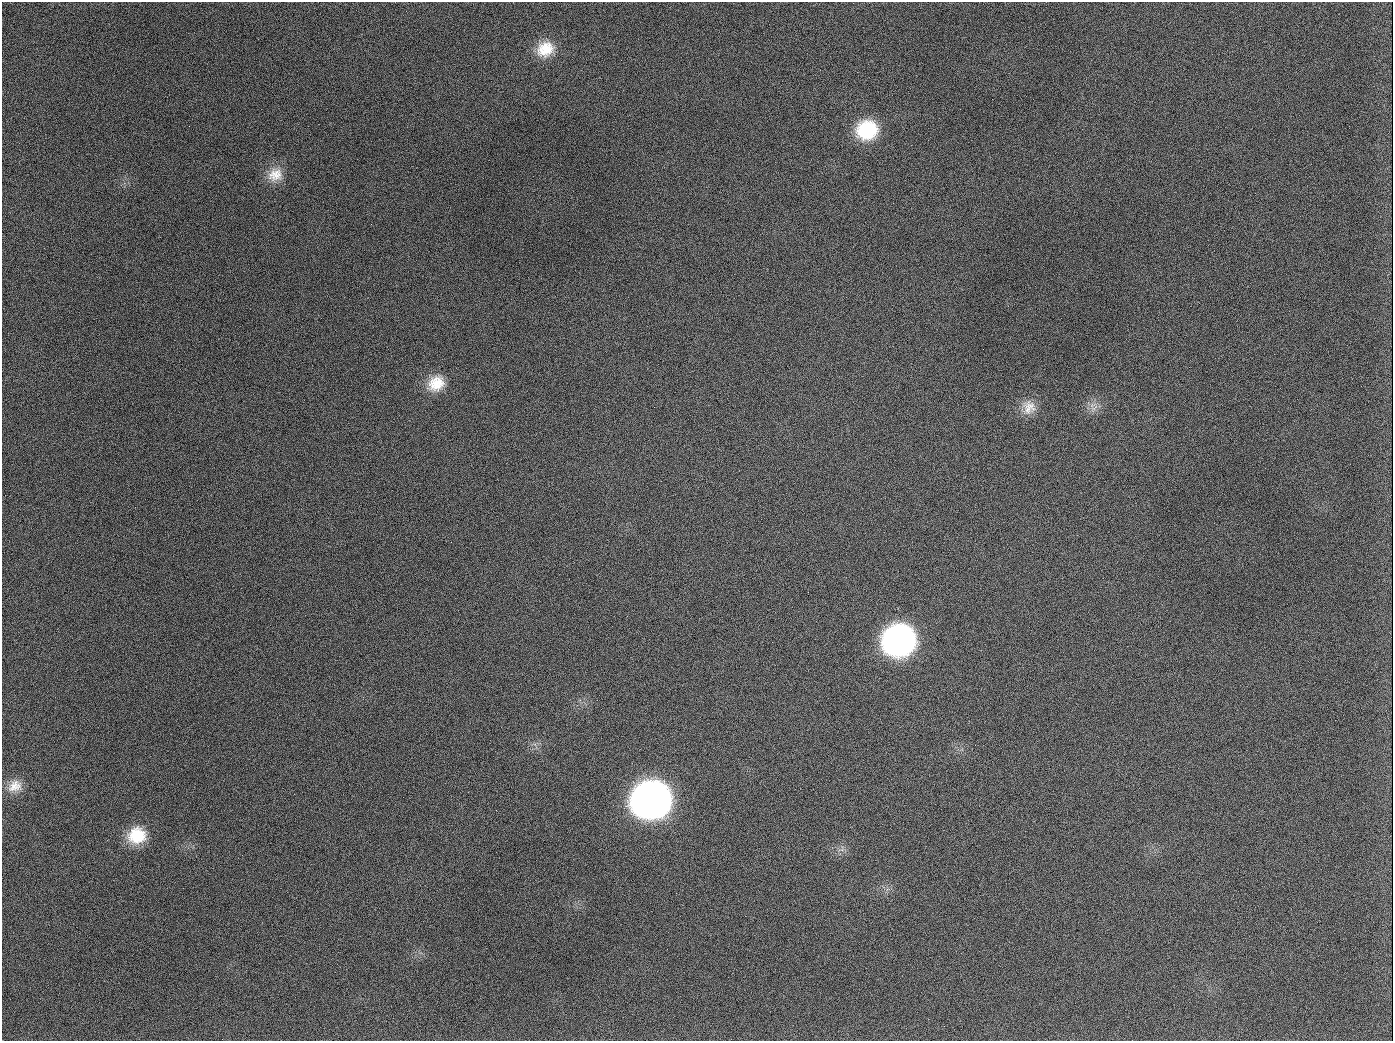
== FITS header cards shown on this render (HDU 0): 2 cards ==
NAXIS1  =                 1391
NAXIS2  =                 1039

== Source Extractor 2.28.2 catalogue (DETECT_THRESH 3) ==
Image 1391 x 1039 px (HDU 0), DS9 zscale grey, 1 PNG px = 1 image px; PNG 1395 x 1043 px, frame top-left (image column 1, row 1039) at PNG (2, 2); no overlay
Background 1620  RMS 72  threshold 217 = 3 sigma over >= 5 px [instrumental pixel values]
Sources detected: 13; all 13 listed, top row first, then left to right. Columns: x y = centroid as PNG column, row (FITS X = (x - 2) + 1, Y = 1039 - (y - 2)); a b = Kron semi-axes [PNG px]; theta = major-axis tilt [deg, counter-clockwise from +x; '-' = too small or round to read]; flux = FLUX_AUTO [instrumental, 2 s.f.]
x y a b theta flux
545 49 23 19 29 1.4e+05
189 126 2 2 - 6.1e+03
867 130 23 20 14 2.9e+05
275 175 21 18 25 9.5e+04
436 383 22 19 33 1.2e+05
654 407 3 2 - 3.6e+03
1029 407 20 18 87 7.5e+04
1094 408 14 4 41 2.1e+04
899 640 22 21 - 2.2e+06
15 786 19 15 26 6.8e+04
651 800 24 22 15 5.0e+06
137 835 22 19 7 1.7e+05
944 1026 3 2 - 4.3e+03